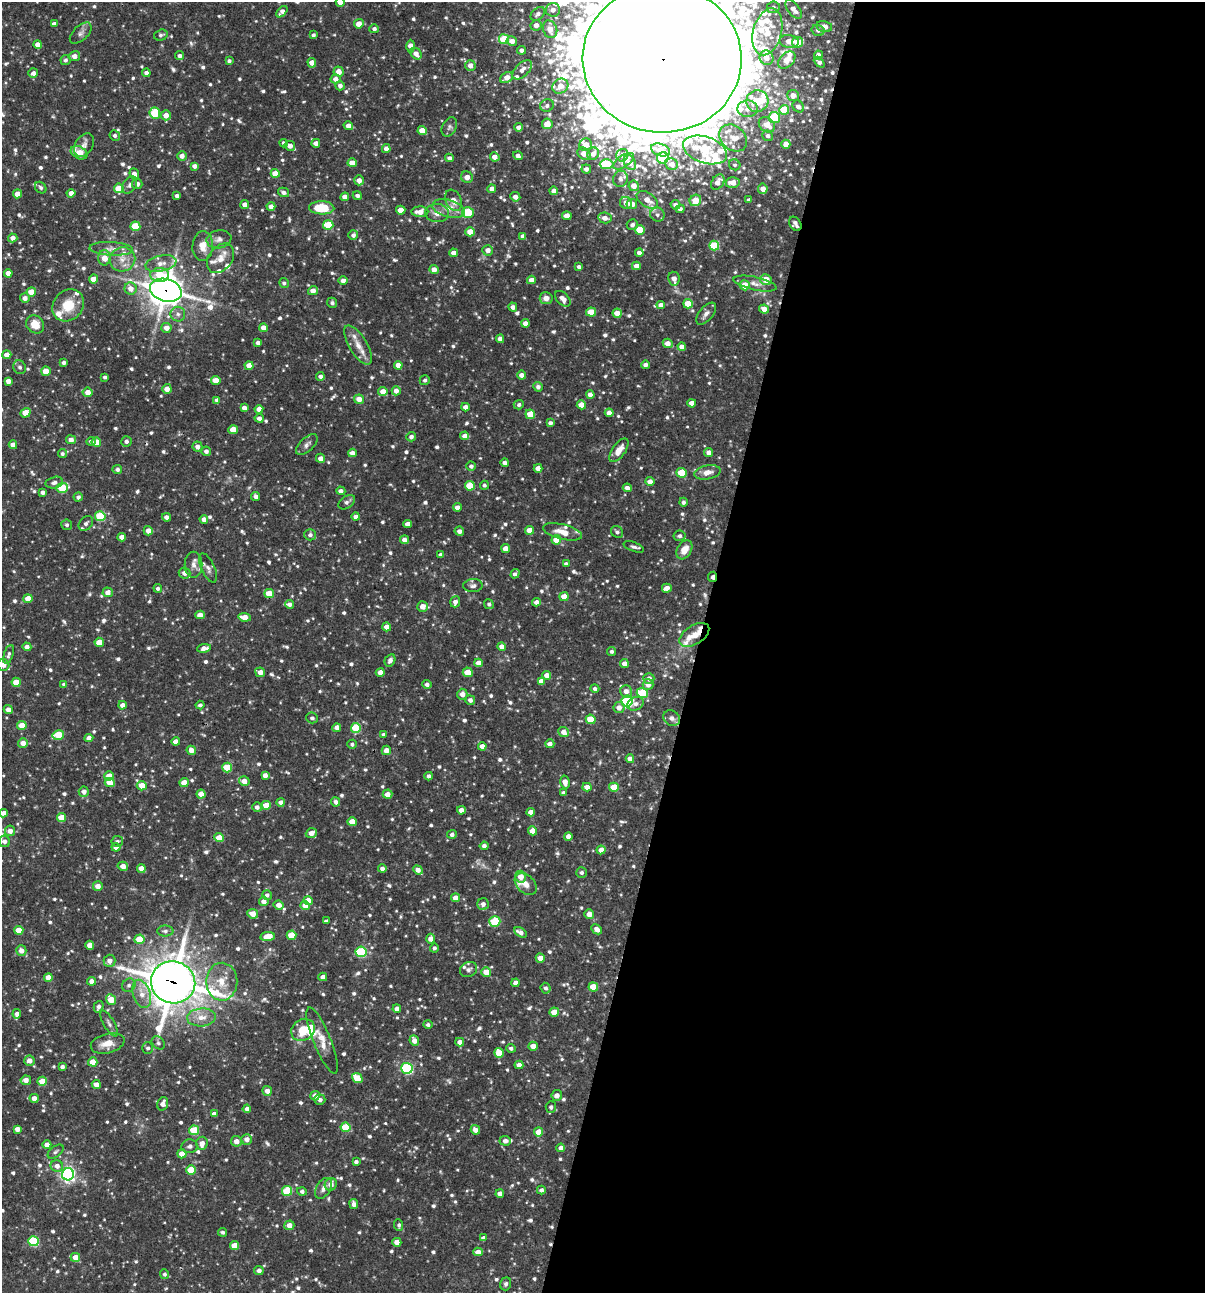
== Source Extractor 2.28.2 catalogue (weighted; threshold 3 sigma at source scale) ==
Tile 12 of 4 x 4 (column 4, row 3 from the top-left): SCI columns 3860-5062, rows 1293-2583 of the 5187 x 5168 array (HDU 1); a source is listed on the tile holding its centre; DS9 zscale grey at full resolution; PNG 1207 x 1295 px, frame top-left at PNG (2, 2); each listed source drawn as its Kron ellipse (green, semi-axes under 4 px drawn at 4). Shown black and unused: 42% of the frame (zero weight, under 3 of 4 exposures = <1% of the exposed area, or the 3 px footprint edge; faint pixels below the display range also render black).
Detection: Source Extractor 2.28.2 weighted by HDU 2 'WHT'; one run over the whole footprint, this tile lists its part. Background 0.0857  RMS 0.0039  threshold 0.0174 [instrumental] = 3 sigma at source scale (4.5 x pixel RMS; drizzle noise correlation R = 1.50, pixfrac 1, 0.05/0.05 arcsec/px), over >= 5 px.
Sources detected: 966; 4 too faint to see at this stretch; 1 cosmic-ray / hot-pixel residue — neither listed nor drawn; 37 inside a brighter listed object's ellipse — not listed separately; of the other 924, all 500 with FLUX_AUTO >= 0.932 (the completeness limit of this list) listed and drawn (424 fainter detections not listed), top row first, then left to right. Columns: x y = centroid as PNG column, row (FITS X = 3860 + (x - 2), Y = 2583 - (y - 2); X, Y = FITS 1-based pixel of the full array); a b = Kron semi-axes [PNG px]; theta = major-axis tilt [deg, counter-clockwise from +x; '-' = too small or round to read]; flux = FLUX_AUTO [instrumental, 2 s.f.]
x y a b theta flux
340 2 4 4 - 2.6
773 7 6 6 - 1.1
794 9 11 6 -51 2.7
553 10 7 7 - 2.8
282 12 7 4 45 2.1
538 14 8 5 43 1.6
54 24 4 4 - 1.6
359 24 5 4 - 3.8
536 25 5 5 - 2.6
824 26 8 5 -10 3
374 29 5 4 - 1.1
550 29 9 7 -68 4.4
818 30 6 5 - 1.3
767 32 24 14 75 11
81 33 13 7 43 1.8
161 35 7 5 16 1
313 35 4 3 - 0.96
504 39 5 5 - 15
512 41 5 4 - 2.6
789 41 10 6 -9 3.7
798 42 5 5 - 6.1
38 44 4 4 - 3
411 46 6 4 90 4
522 50 4 4 - 1.6
416 54 6 5 - 2.9
818 55 4 4 - 2.1
74 56 6 5 - 2.8
180 56 4 4 - 1.4
767 58 7 7 - 3.2
662 59 79 74 -3 15000
65 60 5 5 - 1.1
787 60 10 6 46 4.7
229 61 4 4 - 1.1
819 62 6 4 -44 1.3
312 63 5 4 - 3.3
470 65 5 5 - 2.8
522 70 12 6 44 2.5
339 71 5 5 - 2.9
33 73 5 4 - 1.8
146 73 4 4 - 1.4
507 77 7 5 32 3.1
336 79 5 4 - 2.4
340 86 4 4 - 1.7
560 86 8 7 - 4.1
793 96 6 5 - 2.9
757 101 11 11 - 8.9
547 106 7 6 - 1.3
798 106 6 5 - 1.9
748 109 10 8 -2 3
784 110 5 5 - 9.2
155 113 6 5 - 16
166 115 5 5 - 3.3
774 117 6 5 - 21
547 124 5 5 - 5.7
767 125 9 7 -36 4.5
348 126 5 4 - 2.9
449 127 10 7 63 1.2
519 127 4 4 - 2.2
422 130 4 4 - 5.7
115 135 5 5 - 1.2
768 136 5 5 - 1.4
733 138 15 12 -41 6.4
284 143 4 4 - 1.2
316 143 4 4 - 2.4
786 144 4 4 - 4.1
84 145 13 9 57 2.3
586 145 6 6 - 3.8
290 146 5 4 - 2.7
386 149 4 4 - 2.5
661 150 10 6 -19 4.4
705 150 23 13 -18 14
79 153 9 6 -28 6.5
584 154 7 5 -41 3.5
593 154 6 6 - 2.7
622 155 6 6 - 1.2
182 156 5 4 - 2.4
518 156 5 4 - 1.6
495 157 5 4 - 2.8
450 158 4 4 - 1.5
663 158 6 5 - 17
623 161 12 6 33 2
352 163 4 4 - 4
630 163 8 5 -61 3.3
606 164 7 5 1 17
672 164 6 5 - 3
735 165 6 5 - 0.95
194 166 4 4 - 1.7
586 169 4 4 - 1.5
275 173 4 4 - 6.4
134 174 6 4 -68 2.2
467 177 6 5 - 3.3
620 179 8 7 - 1.7
359 180 5 5 - 2.4
718 182 8 6 56 2.8
733 182 7 5 -2 3.7
137 184 5 5 - 1.8
130 185 9 6 56 1.5
634 186 5 5 - 3.5
41 188 6 5 - 0.98
119 188 5 5 - 9.1
492 189 4 4 - 2.4
763 189 5 4 - 3.1
554 191 4 4 - 2.6
284 192 6 4 -16 1.5
71 193 4 4 - 2.4
18 194 4 4 - 4.3
177 196 4 4 - 1.4
357 196 5 4 - 1.3
345 197 4 4 - 3.1
515 197 5 4 - 2.2
453 200 11 7 -65 3
647 200 12 7 -34 4.4
695 200 6 5 - 5.9
749 200 4 4 - 1.1
626 203 6 6 - 3.4
245 204 4 4 - 2.5
632 204 5 5 - 4.3
675 205 5 4 - 1.4
271 207 4 4 - 2.4
322 208 13 6 -1 13
448 209 16 9 -15 4.1
680 209 4 4 - 1.2
401 210 5 4 - 3.7
420 212 8 5 2 3.8
468 212 6 5 - 17
437 213 12 9 -1 3
657 214 7 6 - 1.6
567 216 4 4 - 3.8
605 218 7 5 -10 2.5
795 224 8 5 -59 1.7
328 225 5 5 - 11
632 225 5 5 - 1.5
135 226 5 5 - 13
640 230 5 5 - 10
470 232 4 4 - 5.4
353 235 5 5 - 1.5
523 236 4 4 - 1.9
13 238 4 4 - 2.5
219 239 12 9 11 2.3
203 246 15 10 87 4.6
714 246 5 5 - 17
111 249 22 6 -3 3.4
488 250 5 5 - 2.5
454 253 4 4 - 2.5
639 253 4 4 - 1.9
104 258 7 6 - 4.8
221 258 16 11 52 4.4
122 259 13 12 - 4.5
161 264 16 8 12 3.4
636 266 4 4 - 2.5
579 267 4 3 - 1.2
434 269 4 4 - 2.5
8 273 4 4 - 3.2
160 275 9 7 1 11
94 279 4 4 - 4.9
674 279 7 5 -80 2.7
531 280 4 4 - 2.4
766 280 6 5 - 6.1
343 281 5 4 - 2
284 283 5 4 - 0.97
755 284 22 6 -12 3
745 285 5 5 - 6.9
131 288 6 6 - 3.4
166 290 16 11 -16 680
313 291 5 4 - 2.8
31 292 5 4 - 6.1
25 298 5 5 - 2.1
546 298 6 6 - 2.7
563 299 9 5 -46 2.6
332 303 5 5 - 1.1
688 304 5 4 - 8.3
68 305 17 14 49 9.5
661 305 4 4 - 2.5
513 307 4 4 - 1.6
764 309 5 4 - 3
591 312 5 4 - 8
617 313 4 4 - 4.8
178 314 7 7 - 1.6
706 314 13 6 50 1.9
525 323 4 4 - 2.2
35 324 9 8 - 5.4
166 328 5 5 - 3.2
263 328 4 4 - 2.8
500 339 4 4 - 2.7
258 343 4 4 - 1.5
668 343 5 4 - 3.2
358 345 22 8 -59 4.7
682 347 4 4 - 3
7 355 4 4 - 3.2
64 363 4 3 - 1.3
398 365 4 4 - 3.5
645 365 4 4 - 1.4
249 366 4 4 - 4.1
20 367 7 6 - 1.2
46 371 5 4 - 6.4
521 375 4 4 - 1.9
320 376 4 4 - 1.6
105 377 4 3 - 0.99
216 380 5 4 - 4.8
425 380 5 5 - 0.95
8 381 4 4 - 2.6
538 387 5 4 - 1.5
167 389 5 4 - 3.2
383 391 4 4 - 4.3
396 391 4 4 - 2.3
88 392 5 4 - 3.5
590 395 4 4 - 3
359 399 5 4 - 4
217 400 4 4 - 1.2
692 403 4 4 - 3.1
519 405 5 4 - 1.1
581 405 4 4 - 4.9
465 407 4 4 - 2.4
244 408 4 4 - 2.4
259 409 4 4 - 2.8
26 413 5 4 - 6.4
609 413 4 4 - 2.9
530 414 5 5 - 7.8
259 418 4 4 - 1.7
550 423 4 4 - 1.2
233 430 4 4 - 6.4
465 436 4 4 - 2.5
411 437 5 4 - 1.4
71 440 5 4 - 2.5
91 441 5 4 - 1
126 441 5 5 - 1.4
96 442 5 4 - 7.2
13 445 4 4 - 2.5
307 445 13 7 45 1.7
197 447 5 5 - 2.1
619 450 14 6 54 4.2
206 451 5 4 - 1.5
709 452 4 4 - 2.3
352 453 4 4 - 2.3
62 454 4 4 - 0.98
320 458 4 4 - 2.4
505 463 4 4 - 1.4
471 466 4 4 - 1.3
538 468 4 4 - 3.2
117 469 5 4 - 1.2
707 472 13 7 11 3.2
681 473 5 5 - 13
650 482 4 4 - 2.9
54 483 9 5 13 1.6
484 485 4 4 - 0.96
470 486 5 5 - 9.2
62 488 5 5 - 16
627 488 4 4 - 1.9
341 491 5 4 - 1.6
43 492 4 4 - 1.5
78 497 4 4 - 1.4
256 497 5 4 - 1.6
347 502 9 6 36 1.5
683 502 4 4 - 1.1
457 507 4 4 - 2.6
100 516 5 5 - 20
166 517 4 4 - 1.9
356 517 4 4 - 2
204 519 4 4 - 2.3
86 523 8 6 47 1.6
407 524 4 4 - 2.4
67 525 5 5 - 1.1
529 530 4 4 - 5
148 531 4 4 - 3
459 531 4 4 - 1.8
562 532 20 7 -14 5
617 532 6 5 - 1.1
310 535 6 5 - 1.4
680 536 6 5 - 1.2
122 537 4 4 - 2.8
404 540 4 4 - 2.5
556 540 5 4 - 6.4
634 547 11 4 -20 1.2
506 548 4 4 - 4
684 550 10 7 59 4.5
441 555 4 4 - 1.7
566 564 4 3 - 1.1
193 565 13 9 -90 2.5
208 568 16 6 -65 1.9
185 573 6 5 - 2.1
515 574 5 4 - 1.4
712 577 5 3 - 2.5
473 586 9 6 1 1.4
158 588 4 4 - 1.1
667 588 5 4 - 2.8
108 592 5 5 - 2.7
269 594 4 4 - 7.1
564 597 4 4 - 5.3
28 599 4 4 - 4.5
455 602 5 5 - 1.9
536 602 4 4 - 2.3
289 604 4 4 - 1.5
489 604 5 4 - 1.1
423 606 5 5 - 3.3
200 615 4 4 - 2.7
244 617 6 4 -7 4.5
387 627 4 4 - 3
694 635 16 9 32 5.5
99 642 5 4 - 5.1
502 646 4 4 - 2.6
27 647 4 4 - 2
204 648 7 4 8 2.2
611 651 4 4 - 1.1
9 654 10 4 73 1.2
390 660 6 5 - 1.6
479 663 4 4 - 3.2
624 664 4 4 - 2.6
3 665 6 6 - 2.5
260 672 5 4 - 3
380 672 4 4 - 3.5
468 672 5 5 - 7.9
547 675 4 4 - 2.7
649 678 5 5 - 1.8
541 681 4 4 - 2.1
16 682 4 4 - 6.2
64 684 4 3 - 1.2
427 684 5 4 - 1.5
648 684 5 5 - 3.3
595 689 4 4 - 1.2
626 691 6 5 - 2.3
642 693 6 5 - 20
462 694 5 5 - 2.9
470 700 5 4 - 1.7
627 701 6 5 - 40
635 704 8 6 26 1.9
123 705 4 4 - 2.4
200 705 4 4 - 1.1
619 708 5 5 - 2.5
8 710 4 4 - 2.7
312 718 6 5 - 1.1
672 718 9 7 -37 2.2
591 719 5 4 - 9.4
22 726 4 4 - 7.5
337 728 4 4 - 2
356 728 5 5 - 18
564 732 5 4 - 2.9
383 734 4 3 - 1.1
58 735 6 5 - 10
89 738 4 4 - 2.5
176 742 4 4 - 3.2
23 743 5 5 - 3
352 744 4 4 - 0.98
550 744 4 4 - 2.2
482 746 4 4 - 2.4
191 750 5 4 - 2.9
386 750 5 4 - 2.7
630 759 4 4 - 2.7
227 767 5 5 - 12
265 775 4 4 - 2
109 776 4 4 - 4.7
429 776 4 3 - 1.3
244 781 5 5 - 3.4
565 782 6 5 - 3.1
110 783 5 4 - 5.6
184 783 4 4 - 4.7
142 786 5 4 - 6.1
587 787 4 4 - 2.7
614 787 5 4 - 9.8
84 792 5 5 - 2.5
564 793 3 3 - 1
201 794 4 4 - 3.6
388 794 5 4 - 3
281 802 4 4 - 2.4
335 802 5 4 - 1.2
266 805 4 4 - 6.5
257 807 5 4 - 1.5
461 810 4 4 - 2.8
531 812 4 4 - 2.9
4 813 4 4 - 2.5
61 818 4 4 - 7
352 822 4 4 - 4.9
10 831 5 5 - 2.9
533 831 4 4 - 5.3
311 833 6 4 20 3
452 834 5 4 - 1.5
568 836 4 4 - 2.6
219 838 4 4 - 6.6
4 841 6 5 - 1.8
117 841 6 5 - 1.1
484 846 4 4 - 1.5
116 847 4 4 - 2.7
601 850 4 4 - 3.5
123 866 5 4 - 3
141 868 4 4 - 3.1
382 869 4 4 - 1.7
418 870 5 4 - 2.6
581 873 5 5 - 1.1
521 877 6 5 - 3.2
526 884 13 8 -44 2.6
98 886 5 5 - 3
267 895 5 4 - 1.1
455 898 4 4 - 3.9
264 901 5 4 - 2.4
308 901 4 4 - 6.3
483 904 6 6 - 1.8
279 905 5 4 - 2.9
305 905 5 4 - 4.6
253 914 5 4 - 3.9
589 914 5 4 - 2.9
326 921 4 3 - 1
495 921 5 5 - 17
597 929 6 4 -45 2.3
19 930 4 4 - 6.8
165 931 8 5 1 1.2
520 932 7 4 -30 2.2
291 935 5 4 - 9.1
267 937 7 4 9 7.1
139 939 5 4 - 9
431 939 5 4 - 2.6
90 945 4 4 - 3.6
434 948 4 4 - 1
21 951 5 5 - 2.7
361 952 5 5 - 33
540 958 5 4 - 4
109 961 6 6 - 2.4
468 969 9 7 25 1.4
486 972 5 4 - 5.2
323 977 4 4 - 2.2
48 978 4 4 - 5.2
92 981 4 4 - 2.7
173 982 22 21 - 1100
222 982 19 15 89 7.8
515 983 4 4 - 2.5
129 985 7 6 - 1.2
593 987 5 4 - 7.3
546 988 5 5 - 1.2
142 994 14 8 -71 4.4
111 1000 5 4 - 7.5
99 1007 6 5 - 1.6
397 1009 4 4 - 2.3
554 1012 4 4 - 5.8
17 1014 5 4 - 1.6
201 1017 14 9 4 4.4
109 1023 15 5 -59 1.5
428 1025 4 4 - 1
303 1030 12 10 34 9.1
322 1040 35 9 -68 5.2
414 1041 5 4 - 2.7
460 1042 4 4 - 2.4
108 1043 17 9 14 5.5
158 1043 7 5 -44 0.99
533 1046 5 4 - 3.6
148 1048 6 5 - 1.1
511 1048 5 4 - 1
499 1053 5 4 - 7.8
29 1061 5 5 - 2.7
93 1062 4 4 - 6.4
519 1065 4 4 - 2.6
62 1067 4 4 - 1.3
407 1068 5 5 - 46
357 1078 5 4 - 9.6
26 1080 5 4 - 3.4
42 1081 4 4 - 7
96 1084 4 4 - 2.6
267 1091 5 5 - 2.8
557 1095 5 5 - 2.2
315 1096 5 4 - 2.4
34 1098 4 4 - 2.7
320 1100 5 5 - 1.4
163 1104 7 5 71 2.4
551 1107 5 5 - 0.97
247 1109 4 4 - 1.8
214 1114 4 4 - 2.6
346 1127 5 4 - 14
17 1129 4 4 - 2.4
194 1130 5 5 - 16
475 1130 5 4 - 2.5
539 1132 4 4 - 4.9
247 1139 5 5 - 2.7
236 1141 5 5 - 2.9
505 1141 5 5 - 1.7
202 1143 7 5 86 2.9
47 1145 4 4 - 2.7
189 1146 8 6 13 1.2
561 1148 4 4 - 1.8
56 1152 9 5 38 0.93
182 1154 4 4 - 3.7
356 1162 4 3 - 1.2
57 1166 6 6 - 2.7
191 1170 5 4 - 11
68 1174 6 6 - 110
331 1184 6 6 - 2.8
324 1188 11 7 58 2.4
541 1190 4 4 - 1.4
287 1191 5 5 - 15
302 1191 5 4 - 1.2
500 1194 4 4 - 2.1
354 1204 5 4 - 1.7
289 1225 5 5 - 3.4
399 1225 6 4 -86 1
222 1232 4 4 - 1
483 1238 4 4 - 1.3
33 1241 5 5 - 27
397 1242 4 4 - 3
234 1246 5 4 - 6.1
478 1252 4 4 - 3.1
75 1257 5 4 - 4.5
259 1271 5 4 - 2
164 1274 5 4 - 0.95
506 1284 6 5 - 1
Overlapping masked pixels (flux is a lower limit): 7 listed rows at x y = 662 59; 795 224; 166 290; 712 577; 694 635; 672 718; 173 982
Isophote crosses this tile's border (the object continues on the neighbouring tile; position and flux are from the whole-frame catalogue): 4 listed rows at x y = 340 2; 662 59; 3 665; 4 813